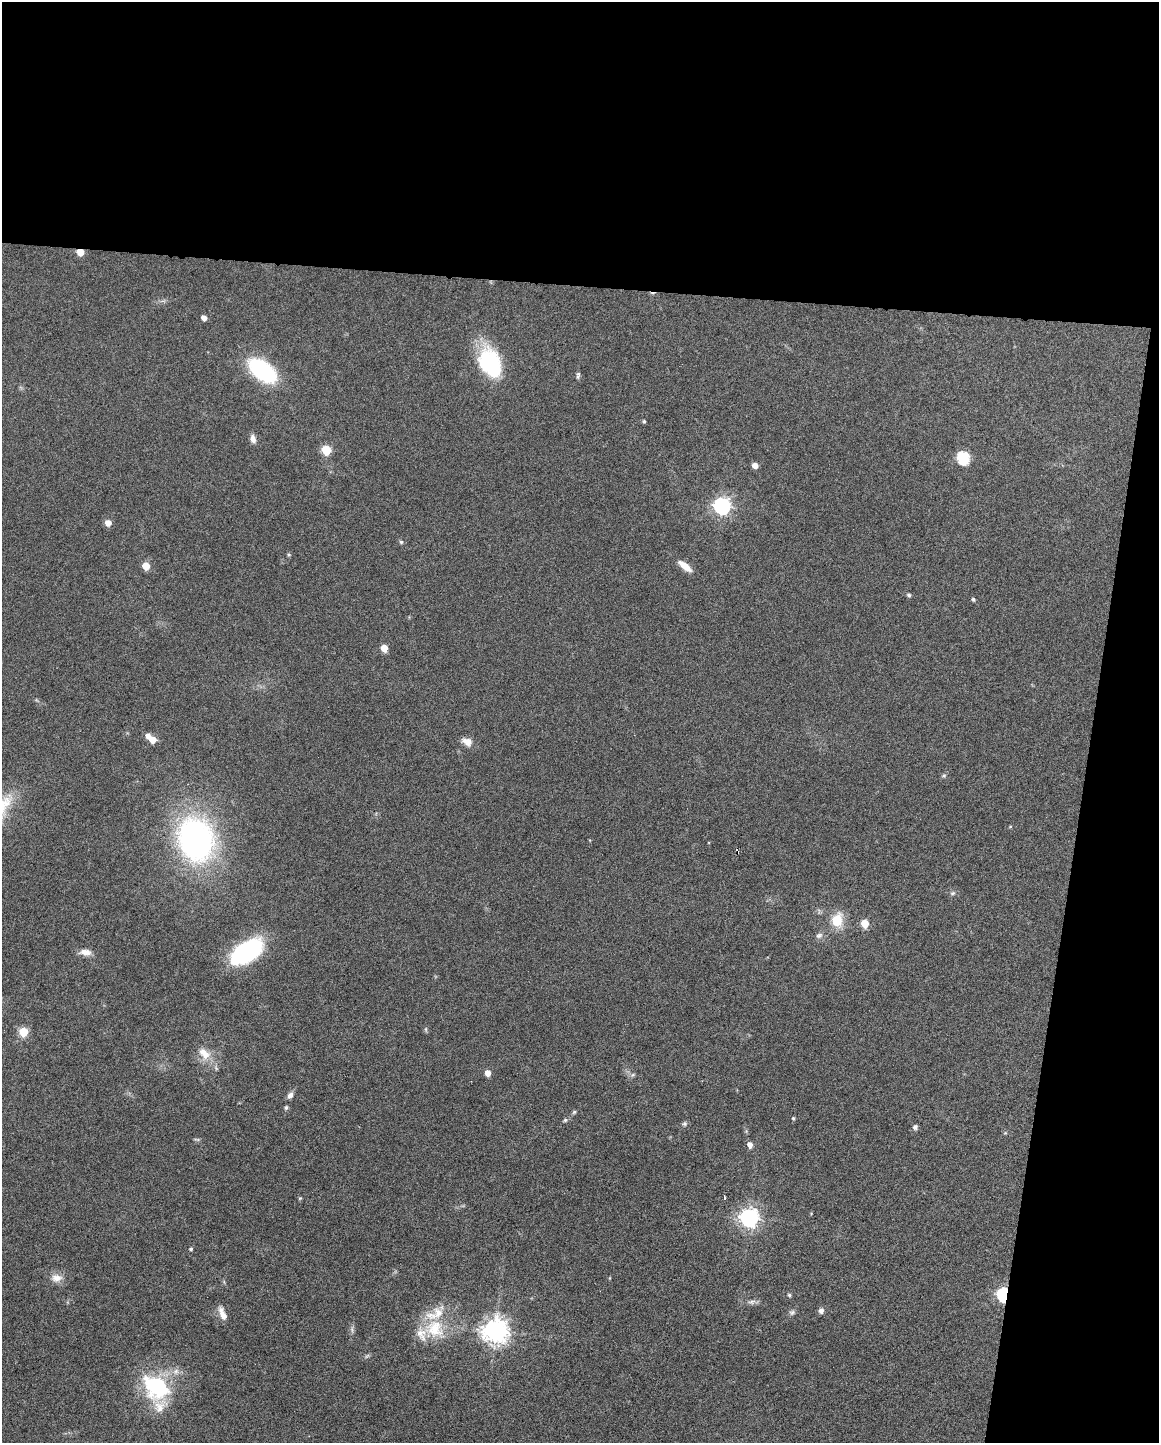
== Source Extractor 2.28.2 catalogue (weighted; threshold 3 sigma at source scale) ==
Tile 4 of 4 x 3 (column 4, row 1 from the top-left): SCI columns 3473-4629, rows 3102-4542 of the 4630 x 4648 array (HDU 1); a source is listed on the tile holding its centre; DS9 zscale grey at full resolution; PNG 1161 x 1445 px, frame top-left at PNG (2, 2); no overlay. Shown black and unused: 26% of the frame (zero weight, under 4 of 8 exposures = <1% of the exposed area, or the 3 px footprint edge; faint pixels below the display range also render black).
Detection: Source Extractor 2.28.2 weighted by HDU 2 'WHT'; one run over the whole footprint, this tile lists its part. Background 0.0691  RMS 0.0048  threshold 0.0198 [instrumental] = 3 sigma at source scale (4.09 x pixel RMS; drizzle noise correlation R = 1.36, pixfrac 0.8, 0.05/0.05 arcsec/px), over >= 5 px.
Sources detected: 70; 2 inside a brighter object's white glare — not listed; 4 inside a brighter listed object's ellipse — not listed separately; the other 64 listed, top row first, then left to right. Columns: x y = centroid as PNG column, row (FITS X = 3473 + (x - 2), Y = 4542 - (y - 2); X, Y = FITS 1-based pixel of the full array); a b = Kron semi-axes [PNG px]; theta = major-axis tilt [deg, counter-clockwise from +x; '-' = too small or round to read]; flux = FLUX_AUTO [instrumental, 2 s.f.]
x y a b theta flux
80 252 5 5 - 7.8
204 318 5 4 - 2.9
490 362 34 22 -65 37
262 370 33 18 -37 39
578 375 9 4 82 0.95
644 421 4 4 - 0.61
253 439 10 7 -76 2.3
326 450 6 5 - 20
963 458 7 6 - 55
755 465 5 4 - 3.2
722 506 7 7 - 160
108 523 5 5 - 4.8
401 542 5 5 - 0.66
289 555 5 5 - 0.58
146 566 5 5 - 9.7
685 566 18 7 -38 5.2
909 595 6 5 - 0.79
973 599 5 4 - 0.81
384 648 5 5 - 8
148 736 5 5 - 2.4
152 740 6 5 - 6.5
467 742 13 8 -30 3.7
944 776 6 5 - 0.77
1010 827 5 3 - 0.42
195 839 39 31 -73 130
589 840 4 3 - 0.33
737 851 5 3 - 3.1
952 893 7 5 20 0.9
837 920 18 13 77 9.9
865 924 5 5 - 13
819 935 9 7 17 1.6
85 952 16 8 -4 3.3
248 952 37 18 45 43
426 1029 8 4 -82 0.63
23 1032 5 5 - 20
204 1053 21 12 -44 6.8
488 1073 5 4 - 4.3
633 1075 7 5 31 0.86
290 1095 8 6 61 2
286 1108 6 4 86 0.77
574 1112 5 5 - 0.65
793 1118 4 4 - 0.62
565 1120 5 5 - 0.71
684 1124 6 6 - 0.9
915 1127 6 6 - 1.2
197 1139 9 3 -13 0.66
750 1145 6 5 - 2.6
300 1198 5 4 - 0.49
725 1198 3 3 - 3.7
749 1218 7 7 - 250
191 1249 4 4 - 0.83
56 1278 15 11 1 4.2
789 1295 5 4 - 0.67
1004 1295 6 5 - 96
752 1302 11 5 13 1.6
821 1310 7 6 - 1.6
792 1312 8 7 - 1.1
222 1314 16 6 -68 4.1
352 1329 11 3 -90 1.1
434 1329 30 27 -10 19
495 1331 8 8 - 480
367 1356 8 4 37 0.79
176 1371 9 8 - 2.5
157 1387 27 21 -42 45
Overlapping masked pixels (flux is a lower limit): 3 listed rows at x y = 80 252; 737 851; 1004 1295